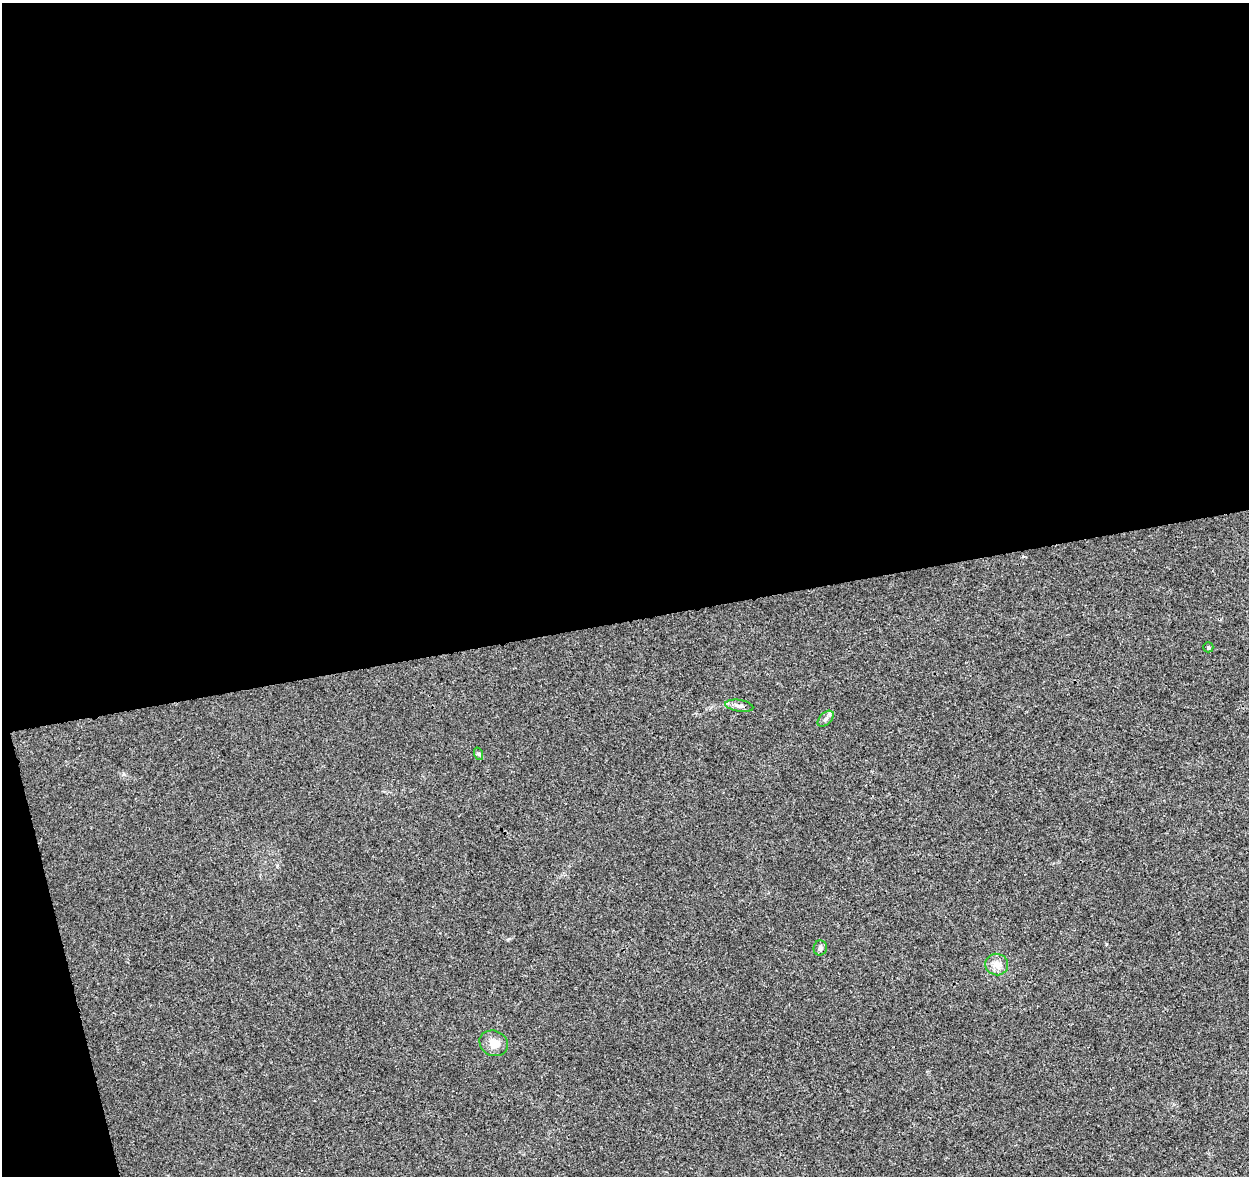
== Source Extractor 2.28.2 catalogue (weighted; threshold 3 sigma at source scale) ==
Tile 1 of 4 x 4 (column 1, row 1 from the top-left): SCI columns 58-1304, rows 3620-4793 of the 5100 x 4843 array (HDU 1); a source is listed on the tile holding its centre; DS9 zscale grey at full resolution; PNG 1251 x 1178 px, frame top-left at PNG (2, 3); each listed source drawn as its Kron ellipse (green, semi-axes under 4 px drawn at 4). Shown black and unused: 55% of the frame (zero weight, under 3 of 4 exposures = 5% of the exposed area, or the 3 px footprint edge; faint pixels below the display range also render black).
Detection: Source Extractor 2.28.2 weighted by HDU 2 'WHT'; one run over the whole footprint, this tile lists its part. Background 0.0053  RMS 0.0027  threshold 0.012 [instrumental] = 3 sigma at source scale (4.5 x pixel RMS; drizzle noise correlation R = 1.50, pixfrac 1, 0.0396/0.0396 arcsec/px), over >= 5 px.
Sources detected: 7; all 7 listed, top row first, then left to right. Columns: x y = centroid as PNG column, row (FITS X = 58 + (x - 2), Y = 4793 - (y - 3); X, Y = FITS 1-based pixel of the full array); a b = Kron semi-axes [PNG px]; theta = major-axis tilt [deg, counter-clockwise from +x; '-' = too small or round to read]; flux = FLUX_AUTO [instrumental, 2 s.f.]
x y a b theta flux
1208 647 5 5 - 0.43
739 706 14 6 -9 1.2
826 719 10 6 45 0.93
479 754 6 4 -71 0.37
820 948 7 6 - 0.87
997 964 11 10 - 2.2
494 1043 15 12 -25 2.8